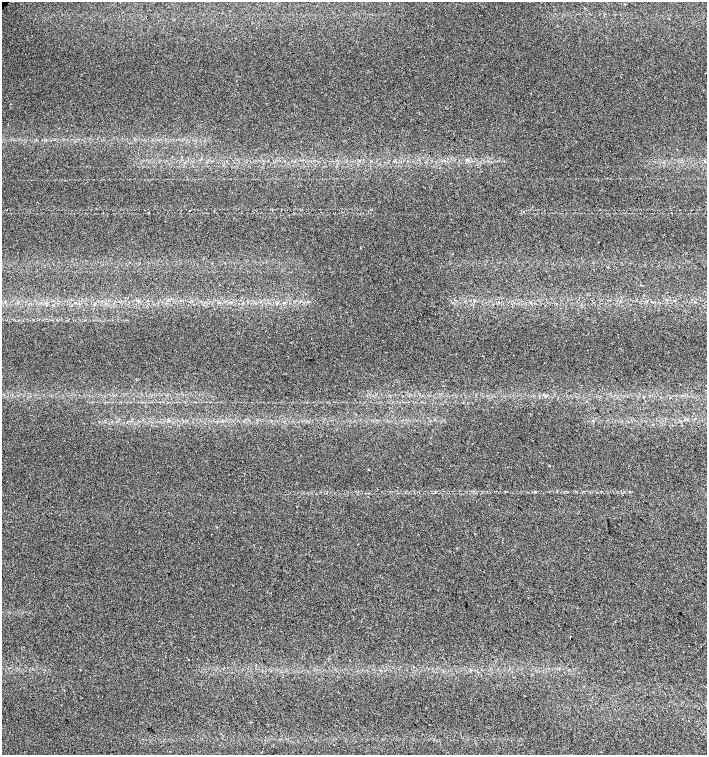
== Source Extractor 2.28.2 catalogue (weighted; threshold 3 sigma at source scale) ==
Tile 6 of 4 x 4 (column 2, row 2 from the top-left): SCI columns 1567-2975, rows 3017-4522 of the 6017 x 6028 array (HDU 1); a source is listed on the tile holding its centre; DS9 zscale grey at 2 x 2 block average (1 PNG px = mean of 2 x 2 image px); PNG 709 x 757 px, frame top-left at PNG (2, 2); no overlay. Shown black and unused: <1% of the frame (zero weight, under 2 of 3 exposures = <1% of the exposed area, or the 3 px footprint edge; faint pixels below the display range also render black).
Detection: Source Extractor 2.28.2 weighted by HDU 2 'WHT'; one run over the whole footprint, this tile lists its part. Background 0.0491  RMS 0.0071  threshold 0.0321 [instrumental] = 3 sigma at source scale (4.5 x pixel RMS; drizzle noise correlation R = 1.50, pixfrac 1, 0.0396/0.0396 arcsec/px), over >= 5 px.
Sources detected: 3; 1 cosmic-ray / hot-pixel residue — not listed; the other 2 listed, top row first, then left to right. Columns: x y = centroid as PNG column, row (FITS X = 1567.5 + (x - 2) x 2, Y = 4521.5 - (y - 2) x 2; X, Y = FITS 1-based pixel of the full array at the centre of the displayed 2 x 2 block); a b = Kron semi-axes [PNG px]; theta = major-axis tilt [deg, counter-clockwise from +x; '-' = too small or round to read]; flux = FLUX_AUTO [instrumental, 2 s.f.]
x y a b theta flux
524 211 2 2 - 1.4
188 660 2 2 - 0.64